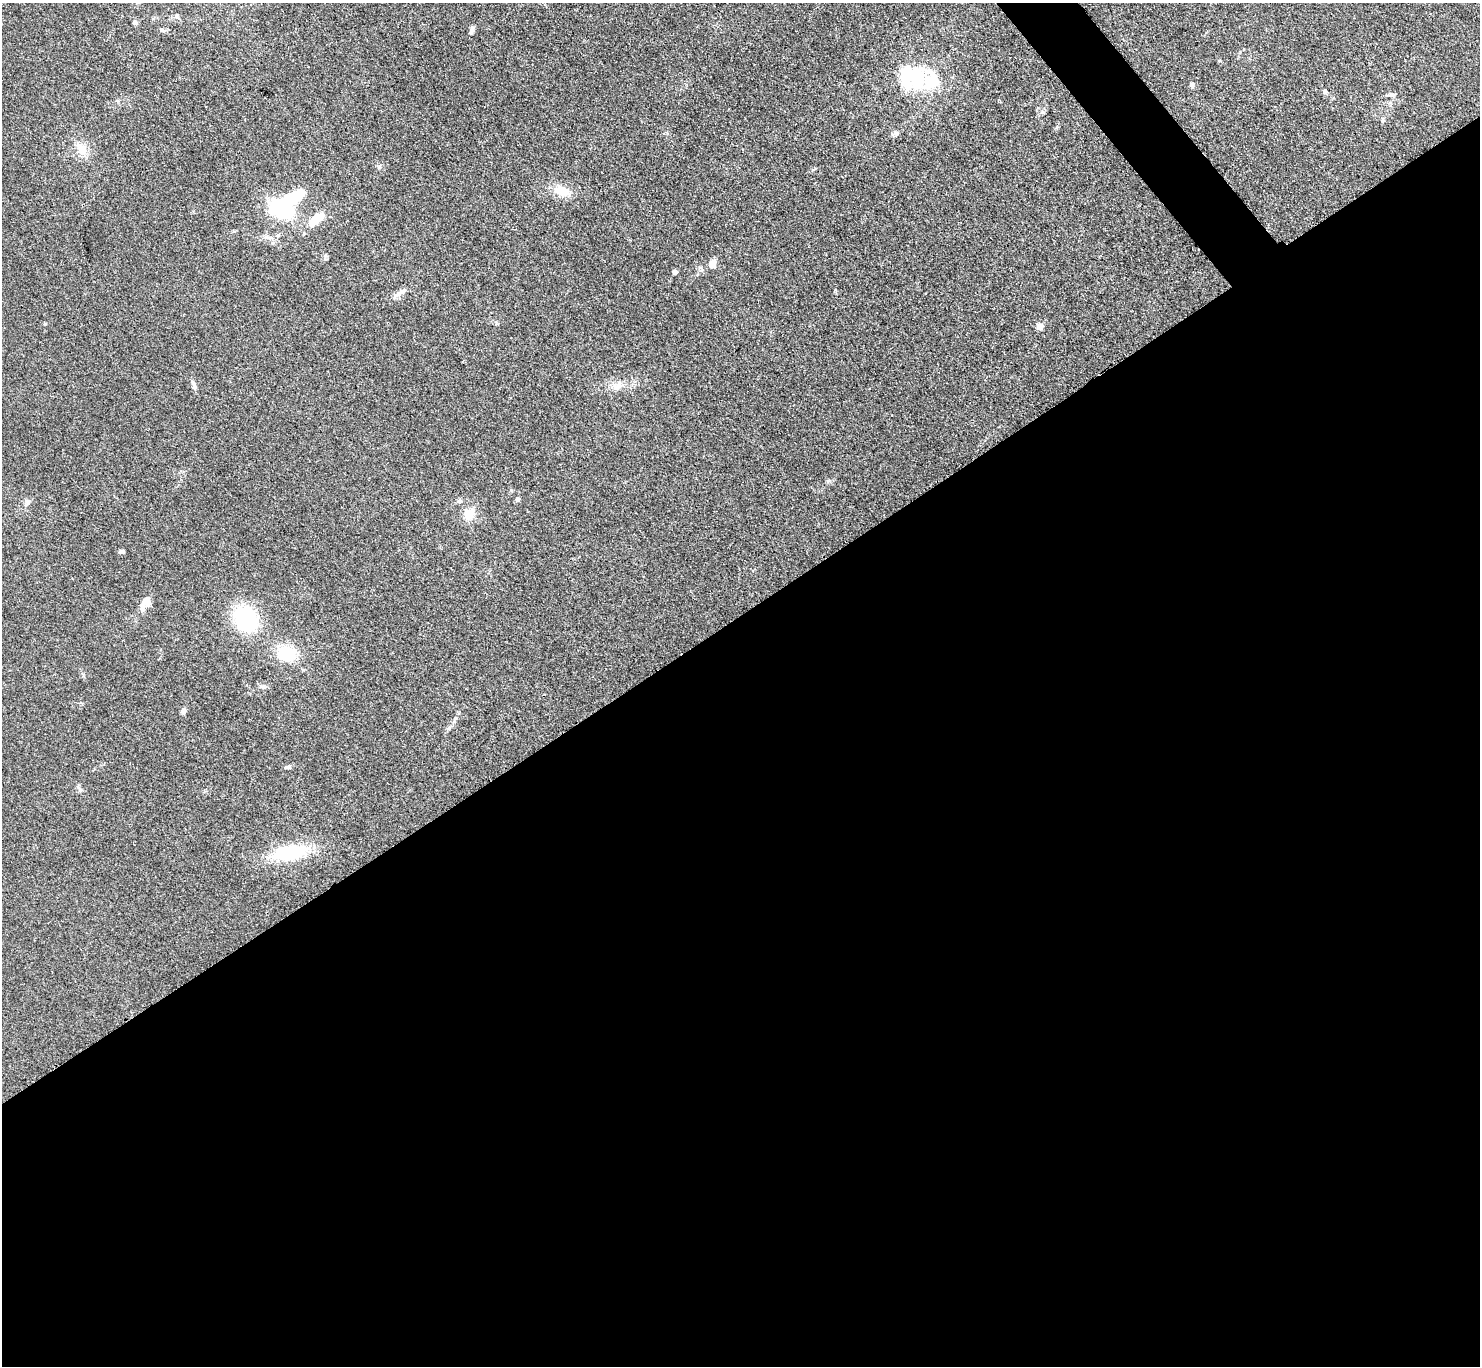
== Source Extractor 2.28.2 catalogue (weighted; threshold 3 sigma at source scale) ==
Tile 15 of 4 x 4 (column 3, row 4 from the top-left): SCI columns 2975-4452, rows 320-1683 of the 5952 x 5948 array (HDU 1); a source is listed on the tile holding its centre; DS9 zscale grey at full resolution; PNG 1482 x 1368 px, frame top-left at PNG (2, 3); no overlay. Shown black and unused: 56% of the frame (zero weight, under 3 of 4 exposures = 2% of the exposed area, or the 3 px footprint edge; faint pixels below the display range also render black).
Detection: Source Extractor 2.28.2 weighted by HDU 2 'WHT'; one run over the whole footprint, this tile lists its part. Background 0.0483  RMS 0.0052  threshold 0.0232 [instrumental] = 3 sigma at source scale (4.5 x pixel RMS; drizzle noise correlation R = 1.50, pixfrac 1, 0.05/0.05 arcsec/px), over >= 5 px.
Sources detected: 38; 2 inside a brighter object's white glare — not listed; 2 inside a brighter listed object's ellipse — not listed separately; the other 34 listed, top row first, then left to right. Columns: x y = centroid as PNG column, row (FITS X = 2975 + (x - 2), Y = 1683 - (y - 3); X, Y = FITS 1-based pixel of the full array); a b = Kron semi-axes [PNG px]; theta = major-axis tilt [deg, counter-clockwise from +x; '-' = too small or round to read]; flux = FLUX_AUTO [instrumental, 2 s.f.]
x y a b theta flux
177 16 9 4 -73 0.98
135 23 6 5 - 1.2
162 30 9 5 -16 1.2
471 30 11 5 71 1.7
932 80 35 29 -71 22
1192 84 7 6 - 1.3
1325 91 6 5 - 1.1
1392 95 8 6 -70 1.3
1383 120 6 5 - 0.81
896 133 8 6 15 1.3
82 149 17 12 -66 6.4
561 191 21 13 -12 8.7
280 209 31 18 -24 32
312 222 16 9 45 6.9
270 238 8 5 -6 1.8
712 264 10 9 - 3.6
675 272 5 5 - 1.6
403 291 11 7 37 2.7
1039 327 5 5 - 8.1
194 385 14 5 -72 1.8
618 386 14 8 41 3.4
518 499 4 4 - 2.4
460 501 7 5 1 1.2
27 502 9 7 -61 1.7
469 514 15 13 62 7
122 552 6 4 -2 1.2
145 604 22 10 57 5.2
246 619 24 19 -57 42
286 653 22 18 -9 16
263 687 10 4 2 1.2
183 711 7 6 - 1.6
449 728 7 5 45 1
287 767 9 4 6 1.1
290 853 31 14 10 35
Unlisted compact peaks at least as high as the median listed source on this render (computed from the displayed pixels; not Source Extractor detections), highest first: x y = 45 324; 835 290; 828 481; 325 256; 511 490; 379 167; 80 790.